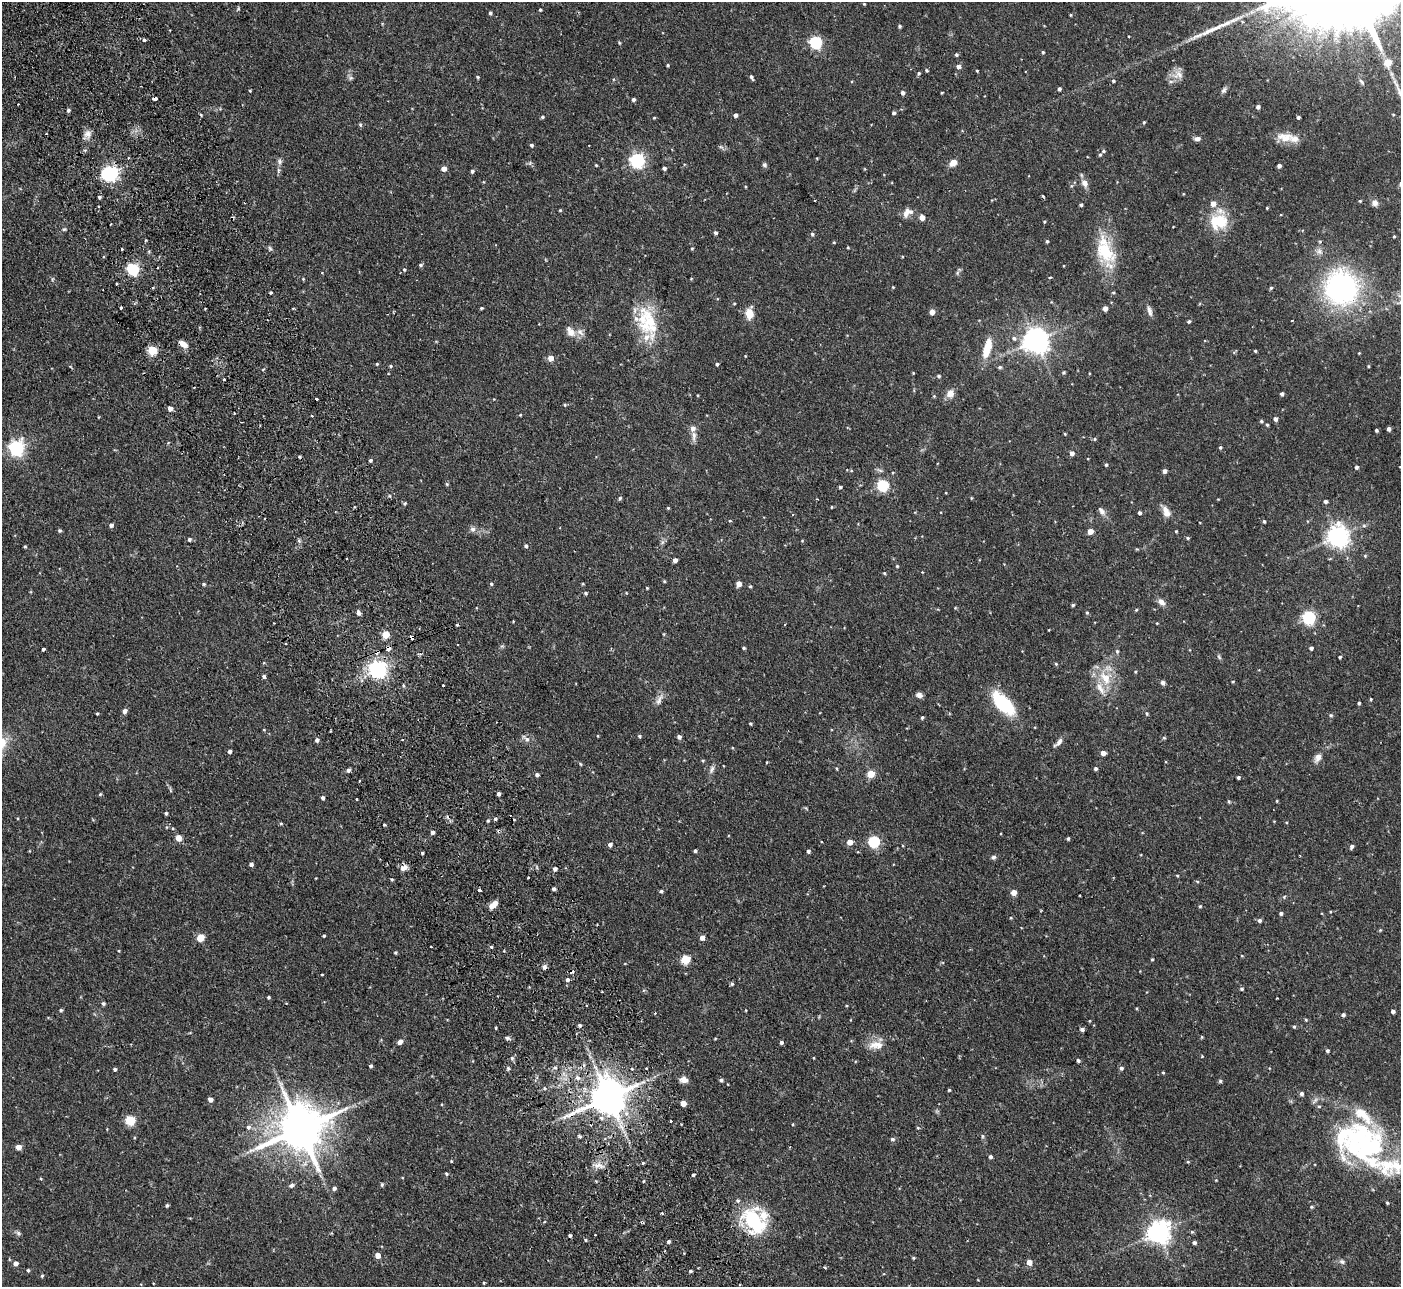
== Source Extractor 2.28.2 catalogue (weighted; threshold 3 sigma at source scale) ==
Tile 11 of 4 x 4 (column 3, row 3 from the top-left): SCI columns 2852-4250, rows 1467-2751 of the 5702 x 5634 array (HDU 1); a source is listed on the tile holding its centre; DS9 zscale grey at full resolution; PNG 1403 x 1289 px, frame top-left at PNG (2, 2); no overlay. Shown black and unused: <1% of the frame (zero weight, under 2 of 3 exposures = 3% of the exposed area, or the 3 px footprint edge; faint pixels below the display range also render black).
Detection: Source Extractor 2.28.2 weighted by HDU 2 'WHT'; one run over the whole footprint, this tile lists its part. Background 0.0933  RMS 0.0062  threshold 0.028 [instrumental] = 3 sigma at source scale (4.5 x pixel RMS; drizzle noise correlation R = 1.50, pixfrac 1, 0.05/0.05 arcsec/px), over >= 5 px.
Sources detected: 414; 2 inside a brighter object's white glare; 14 cosmic-ray / hot-pixel residue — not listed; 15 inside a brighter listed object's ellipse — not listed separately; the other 383 listed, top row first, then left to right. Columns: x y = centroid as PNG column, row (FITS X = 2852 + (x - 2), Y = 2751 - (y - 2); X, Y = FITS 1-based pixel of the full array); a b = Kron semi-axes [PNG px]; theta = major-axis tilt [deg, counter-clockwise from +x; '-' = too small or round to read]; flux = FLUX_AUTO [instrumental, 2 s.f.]
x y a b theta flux
864 4 4 3 - 0.51
540 10 4 3 - 0.69
490 13 4 3 - 1.1
1071 15 4 3 - 0.49
900 26 4 4 - 0.98
144 40 3 3 - 2.4
816 42 6 5 - 81
619 43 5 3 - 0.63
1043 52 4 4 - 0.7
956 55 4 4 - 0.88
1388 62 5 5 - 16
668 65 4 3 - 0.72
958 66 4 4 - 2.7
927 70 4 3 - 0.75
977 71 3 3 - 0.54
919 73 5 4 - 0.96
1179 75 15 11 -51 4.7
477 77 4 3 - 0.76
751 77 6 3 -64 1.3
350 78 7 4 71 1.1
1113 81 4 4 - 0.98
1362 82 10 4 -51 1.2
1059 89 4 3 - 1.3
1224 90 10 6 53 1.7
250 91 3 3 - 0.5
903 93 4 4 - 1.9
942 93 3 2 - 0.51
155 98 4 3 - 3.5
633 100 4 4 - 1.6
1258 107 4 4 - 1.8
68 110 4 4 - 1.3
894 113 4 3 - 1.4
1393 114 4 2 - 0.45
201 115 4 3 - 0.66
735 115 4 4 - 2.3
542 117 4 4 - 0.89
1298 117 3 3 - 1.4
654 118 4 3 - 0.57
1144 122 5 4 - 0.73
360 125 5 4 - 0.88
87 134 13 10 60 3.8
1285 137 26 11 -6 8.2
1197 139 8 5 3 2.2
531 145 4 4 - 1.1
721 147 8 4 -36 1.1
85 150 5 4 - 1
1100 154 5 3 - 0.82
637 160 6 6 - 160
279 161 7 6 - 1.8
953 163 6 5 - 6.4
596 165 3 2 - 0.51
764 165 6 5 - 1.3
1279 166 4 4 - 2
664 168 4 3 - 1.4
444 169 4 4 - 4.8
278 170 9 4 82 1.3
472 171 4 4 - 1.4
110 173 6 6 - 160
1084 183 9 7 -70 4.1
1043 196 3 2 - 1.1
99 197 4 4 - 0.9
1360 201 4 4 - 0.64
1375 203 8 8 - 2.3
1213 204 5 5 - 4.4
1081 205 4 3 - 0.99
1267 208 3 3 - 0.6
560 210 4 4 - 0.58
907 212 14 9 40 4.3
922 217 4 4 - 5.4
1044 222 3 3 - 0.73
1219 222 22 18 6 20
111 224 3 2 - 0.55
64 229 6 5 - 0.85
716 233 4 4 - 1.3
812 234 5 4 - 1.1
1394 236 4 3 - 0.63
1047 241 4 4 - 0.83
834 242 4 3 - 0.56
848 247 3 3 - 0.56
270 248 7 4 -46 1
692 248 4 3 - 0.62
122 249 3 3 - 1.4
1105 251 33 22 -56 27
1319 251 9 9 - 2.8
104 256 3 3 - 0.78
420 265 5 4 - 0.97
157 268 2 2 - 0.54
133 269 6 5 - 82
404 270 5 4 - 0.78
957 273 6 4 72 0.94
1050 277 4 3 - 0.85
303 279 4 4 - 0.61
691 279 4 3 - 0.45
117 284 3 3 - 1.3
893 287 3 3 - 0.47
153 288 4 3 - 0.6
1271 288 4 4 - 0.88
1341 288 30 28 -74 130
270 292 3 3 - 0.83
1113 292 4 4 - 0.8
734 304 4 3 - 0.64
121 308 3 3 - 3.4
481 308 4 3 - 0.71
1105 308 4 4 - 3.9
1149 311 14 6 -74 2.7
932 312 4 4 - 5.7
749 314 12 8 84 7.5
1189 321 4 4 - 0.91
648 323 41 23 70 25
570 331 17 10 -54 5.1
1014 338 7 6 - 1.9
1035 340 8 8 - 650
183 344 10 6 -33 4.8
987 348 24 8 75 13
152 350 5 5 - 35
1255 351 3 3 - 0.65
1359 353 3 3 - 0.43
551 358 5 5 - 6.2
377 364 4 3 - 0.64
717 364 3 3 - 1
391 366 5 4 - 0.74
1368 366 3 3 - 0.58
1000 367 5 4 - 1.1
1063 372 4 4 - 0.9
939 376 4 3 - 0.97
224 379 3 3 - 1.1
950 393 9 8 - 4.8
1282 394 4 3 - 1.6
698 395 4 2 - 0.42
934 396 4 4 - 0.56
317 399 3 3 - 5.4
565 405 5 4 - 0.78
170 408 5 5 - 3
234 413 2 2 - 0.59
520 415 4 3 - 0.54
312 416 3 2 - 0.48
1275 419 4 4 - 2.2
1261 421 5 4 - 0.87
1267 425 4 3 - 0.82
1389 429 4 3 - 1.7
1376 430 4 3 - 0.91
1065 434 4 3 - 0.55
694 436 15 6 -89 3.2
1095 439 5 4 - 0.71
1220 447 4 4 - 0.9
16 448 6 6 - 160
1072 453 6 5 - 2.3
370 460 4 4 - 1.1
1106 465 4 3 - 0.87
1356 467 5 5 - 1.1
1164 471 4 4 - 2.3
447 484 4 4 - 0.77
883 485 5 5 - 63
840 487 4 3 - 0.87
620 498 5 4 - 0.99
817 499 4 2 - 0.38
1325 501 4 4 - 1.6
405 503 4 4 - 0.97
831 507 3 2 - 0.47
668 508 3 3 - 0.61
1102 511 14 7 -53 2.7
1166 511 16 7 -63 5.2
1139 513 4 3 - 1.4
793 514 3 2 - 0.46
730 521 3 3 - 0.8
1264 521 4 3 - 0.98
111 525 5 4 - 1.8
1364 526 6 5 - 1.1
473 529 7 7 - 2
60 530 4 4 - 0.97
1090 531 4 4 - 5.9
1176 531 3 3 - 0.6
1338 536 7 7 - 420
1188 538 4 4 - 0.67
189 539 4 4 - 1.3
802 541 5 3 - 0.48
25 546 4 3 - 0.73
526 546 4 4 - 1.4
1365 556 5 4 - 0.7
675 560 4 4 - 3.2
897 566 4 4 - 0.63
884 573 4 4 - 0.65
664 581 4 3 - 0.64
204 584 4 4 - 0.86
491 584 4 4 - 0.98
583 584 4 3 - 0.5
739 584 4 4 - 5.5
750 586 4 4 - 0.81
647 588 3 3 - 0.58
585 593 4 4 - 0.96
1161 602 10 7 -38 3.1
1073 605 4 3 - 0.86
1136 610 4 4 - 0.65
358 612 4 4 - 3.2
1087 612 5 4 - 0.76
1309 617 6 6 - 99
1157 623 3 2 - 0.45
385 634 5 5 - 15
412 637 4 3 - 12
388 648 5 4 - 2.8
743 648 4 3 - 0.78
1311 648 4 4 - 1.7
43 649 3 3 - 1.3
1117 651 6 5 - 0.98
1219 657 7 4 -46 0.94
1340 657 3 3 - 0.93
1056 664 4 3 - 0.67
378 669 6 6 - 250
1135 672 4 3 - 0.58
264 676 4 4 - 1.5
1105 678 22 15 -66 15
1233 682 4 3 - 0.52
1163 683 5 4 - 2.1
403 685 5 3 - 0.73
443 685 3 2 - 1
919 695 7 5 -20 2.3
659 699 18 6 60 3.3
1371 699 4 3 - 0.58
1003 703 32 14 -47 31
1359 703 3 3 - 0.94
124 711 6 5 - 2
1147 713 5 5 - 0.92
97 714 3 3 - 0.59
1331 715 6 4 -21 0.82
922 717 4 3 - 0.9
750 723 3 3 - 0.77
264 730 4 3 - 0.41
598 736 3 2 - 0.42
639 736 4 4 - 0.82
679 737 4 4 - 1.9
1164 738 5 3 - 0.69
402 739 3 3 - 1.7
527 739 8 7 - 2.2
317 740 4 4 - 1.9
1059 742 13 6 52 2.5
229 751 4 3 - 2
1103 753 4 4 - 4.1
1318 757 11 7 57 3.9
703 760 5 3 - 0.56
766 762 4 2 - 0.41
580 764 5 3 - 0.55
836 768 5 3 - 0.54
712 769 12 5 65 2.1
1095 769 4 4 - 1.2
348 770 5 4 - 1.6
871 774 5 5 - 14
537 775 4 4 - 1.6
1238 777 3 3 - 1.1
360 781 3 2 - 0.98
170 790 6 4 -71 0.76
100 794 5 4 - 0.66
498 794 4 3 - 1.8
323 798 4 4 - 1.4
357 799 3 2 - 0.92
1229 801 5 4 - 0.72
1277 801 4 3 - 0.5
166 813 4 3 - 0.81
495 819 4 3 - 0.95
488 821 4 3 - 0.78
281 823 5 3 - 0.65
384 825 3 3 - 0.63
433 832 4 4 - 1.7
178 838 4 4 - 7.9
1068 839 4 3 - 0.89
850 842 5 5 - 5.6
874 842 5 5 - 60
610 845 5 4 - 1.9
1352 847 5 4 - 1.5
695 851 3 3 - 0.99
808 851 4 4 - 1.3
422 853 3 3 - 0.72
993 857 6 6 - 1.3
251 864 4 4 - 1.8
404 868 11 7 39 2.9
555 869 5 4 - 1.9
1177 875 4 3 - 0.49
553 889 4 4 - 1.4
479 890 4 3 - 1.4
661 891 4 4 - 1.1
1014 892 5 5 - 4.6
1284 897 5 4 - 0.68
493 905 10 6 42 4.8
1200 906 4 4 - 0.69
1281 913 4 4 - 1.3
1259 920 4 4 - 1.6
1380 930 4 4 - 0.57
324 936 3 3 - 0.65
200 938 5 5 - 16
702 938 4 4 - 3.8
491 947 4 4 - 0.82
119 951 4 3 - 0.48
395 952 3 3 - 0.8
1242 956 4 3 - 0.45
685 959 5 5 - 29
1152 959 3 3 - 0.62
544 967 6 5 - 1.8
572 972 6 5 - 1.6
322 974 4 2 - 0.43
567 980 5 5 - 1.4
732 984 5 4 - 0.92
1242 989 5 4 - 0.98
268 997 4 3 - 0.77
103 1004 4 4 - 1.3
586 1005 3 2 - 0.88
61 1010 4 3 - 0.93
746 1010 3 2 - 0.42
1393 1011 4 3 - 1.7
1343 1015 4 4 - 1.3
1306 1020 4 4 - 0.58
580 1025 4 4 - 1.2
1294 1027 5 4 - 0.73
496 1028 4 2 - 0.56
1082 1029 5 4 - 1.8
1202 1037 4 4 - 0.58
507 1038 6 5 - 1.1
400 1042 7 5 33 2.3
781 1042 4 4 - 1.4
876 1045 21 10 3 7.2
1327 1051 4 4 - 1.2
1202 1056 3 3 - 0.47
512 1058 5 5 - 1.2
1078 1061 4 4 - 1.2
371 1066 4 4 - 1.1
508 1068 5 4 - 1.1
555 1068 6 4 19 0.94
1121 1068 5 5 - 1.3
115 1069 4 3 - 1.4
1163 1073 4 3 - 0.57
577 1078 8 7 - 2.7
684 1080 8 6 -9 3.8
721 1080 4 4 - 1.4
1220 1081 4 4 - 1
949 1090 4 4 - 0.6
1301 1094 5 4 - 1.6
608 1097 11 10 - 1700
210 1099 4 4 - 3
683 1103 4 4 - 6.3
1319 1106 6 4 -1 0.67
130 1120 5 5 - 38
671 1121 3 3 - 1.4
793 1124 4 3 - 0.45
248 1127 6 6 - 1.8
918 1128 5 3 - 0.54
300 1129 14 13 - 2700
579 1136 3 3 - 2.1
982 1136 6 4 -89 0.82
892 1139 6 4 0 1.2
1363 1144 55 30 -72 79
18 1147 4 4 - 5.6
990 1157 4 4 - 1.4
451 1161 4 3 - 0.43
1188 1162 4 3 - 0.59
643 1163 3 3 - 0.84
598 1165 15 7 -8 4.1
446 1174 4 3 - 0.7
693 1175 3 3 - 1
41 1179 5 3 - 0.56
1216 1180 3 3 - 0.39
291 1185 7 5 25 1.3
382 1185 5 4 - 0.75
334 1188 5 4 - 1.7
738 1201 5 5 - 1.1
1387 1203 4 3 - 0.66
167 1205 4 3 - 0.94
1311 1207 5 4 - 0.75
662 1213 3 2 - 0.78
753 1220 23 15 -60 55
1158 1232 8 7 - 480
18 1233 6 6 - 1.3
570 1235 4 3 - 1
585 1240 4 3 - 0.78
668 1241 4 3 - 1.2
1194 1243 4 4 - 1.4
377 1255 4 4 - 5
913 1258 4 3 - 0.67
1029 1262 5 5 - 5.2
1342 1262 7 6 - 1.5
15 1263 5 4 - 3.2
825 1267 3 2 - 0.94
28 1270 4 3 - 0.87
690 1271 4 3 - 0.92
42 1276 5 4 - 0.74
484 1283 4 4 - 0.58
Overlapping masked pixels (flux is a lower limit): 7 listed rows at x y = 155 98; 183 344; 412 637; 388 648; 404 868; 572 972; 608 1097